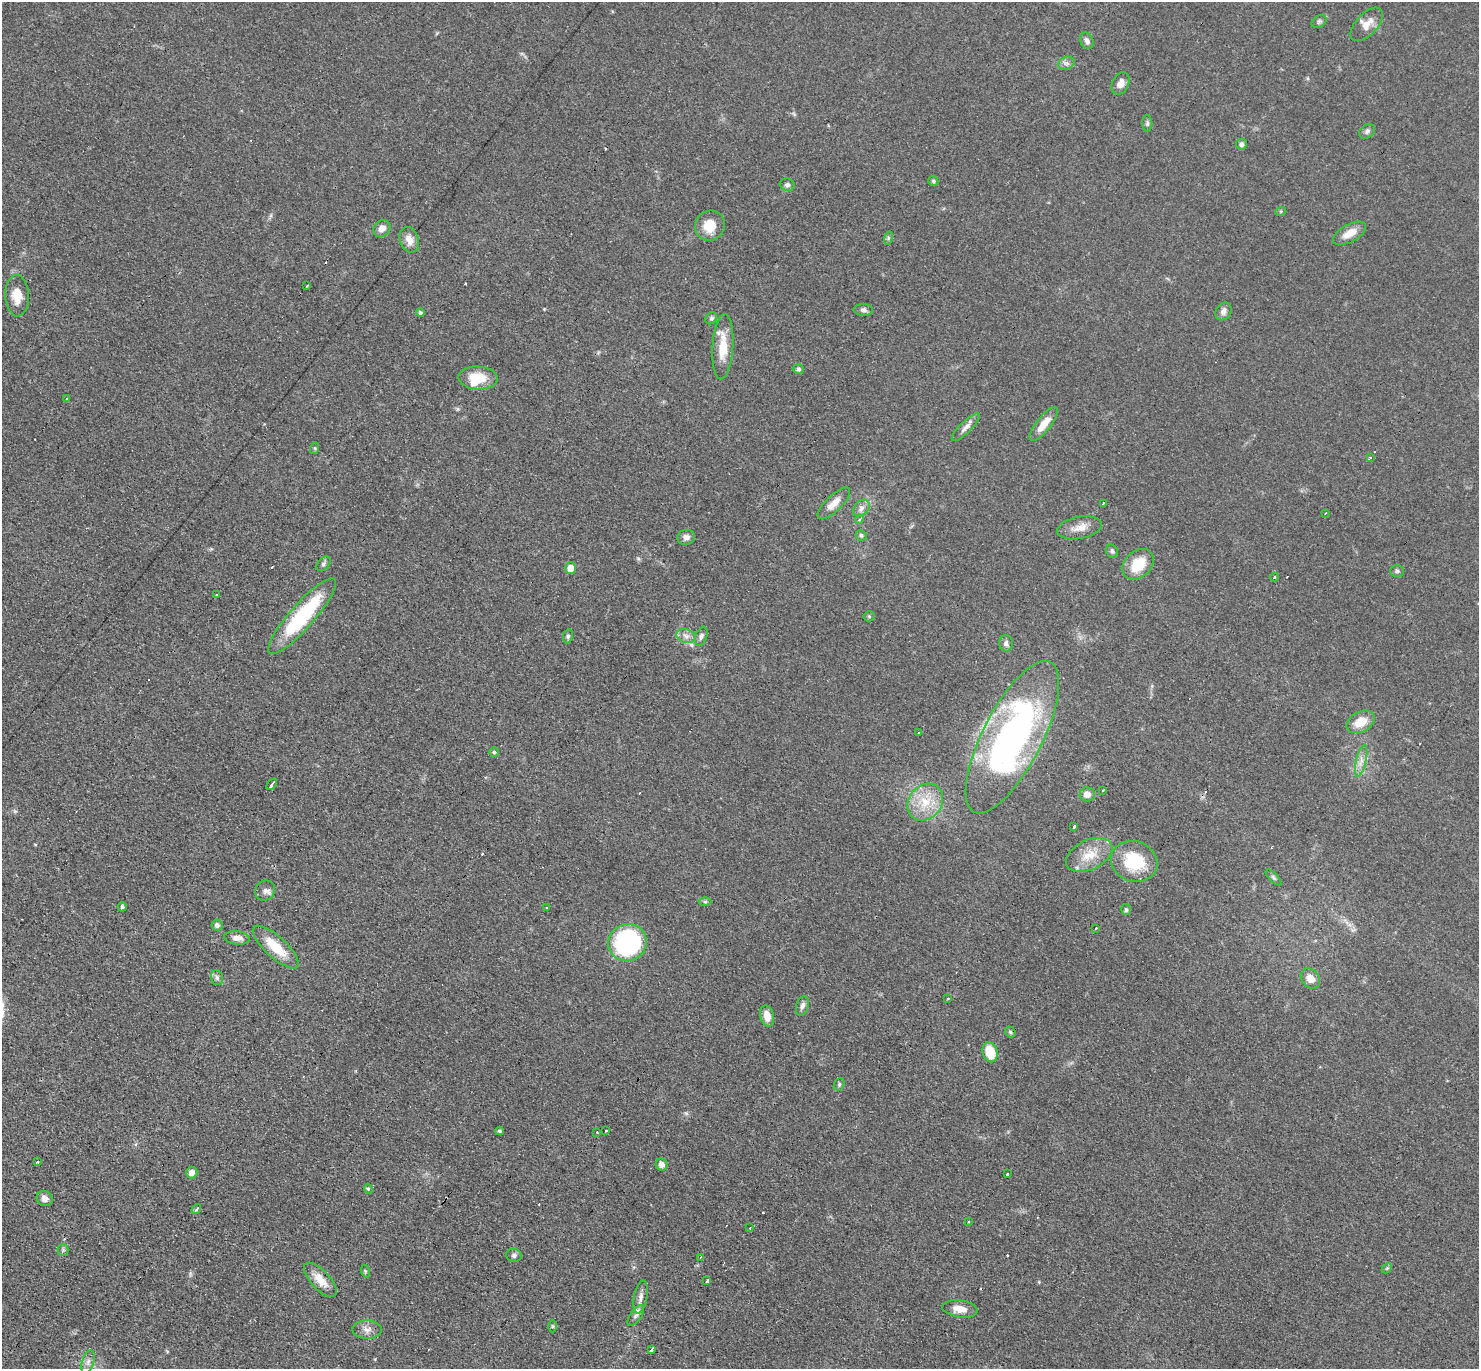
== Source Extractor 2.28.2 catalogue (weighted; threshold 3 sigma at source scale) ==
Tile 7 of 4 x 4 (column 3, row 2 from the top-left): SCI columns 3086-4562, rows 3032-4398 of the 6089 x 6079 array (HDU 1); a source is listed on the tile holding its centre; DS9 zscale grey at full resolution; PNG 1481 x 1371 px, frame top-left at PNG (2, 2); each listed source drawn as its Kron ellipse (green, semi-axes under 4 px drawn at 4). Shown black and unused: <1% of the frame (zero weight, under 3 of 4 exposures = <1% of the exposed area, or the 3 px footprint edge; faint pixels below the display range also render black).
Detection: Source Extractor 2.28.2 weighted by HDU 2 'WHT'; one run over the whole footprint, this tile lists its part. Background 0.0607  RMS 0.0056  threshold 0.0254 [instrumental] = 3 sigma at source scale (4.5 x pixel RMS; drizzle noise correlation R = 1.50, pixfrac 1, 0.05/0.05 arcsec/px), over >= 5 px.
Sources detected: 122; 13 cosmic-ray / hot-pixel residue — neither listed nor drawn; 1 inside a brighter listed object's ellipse — not listed separately; the other 108 listed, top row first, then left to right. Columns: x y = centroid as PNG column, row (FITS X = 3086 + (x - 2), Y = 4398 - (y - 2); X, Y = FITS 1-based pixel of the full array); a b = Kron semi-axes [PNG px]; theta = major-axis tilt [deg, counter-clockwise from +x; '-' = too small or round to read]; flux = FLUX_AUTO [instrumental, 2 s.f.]
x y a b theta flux
1319 21 8 5 30 1.2
1367 24 20 10 47 6.2
1087 41 8 6 -68 2
1066 63 8 6 20 1.9
1121 83 12 8 64 3.8
1147 123 8 5 -88 1.1
1367 131 8 6 38 1.6
1241 144 5 5 - 1.4
933 181 5 4 - 0.98
787 185 7 6 - 1.5
1281 211 5 3 - 0.61
710 226 15 14 - 11
382 228 9 7 40 3.7
1350 233 18 9 29 6.9
888 238 7 4 72 0.88
409 240 13 9 -70 4.9
307 286 3 2 - 0.85
17 296 21 11 -86 8.6
863 310 10 5 -4 1.7
1223 311 9 7 56 2.7
420 313 4 4 - 0.92
711 318 6 5 - 1.2
723 347 32 10 86 14
798 369 5 5 - 1.2
478 378 19 11 -4 14
66 399 3 3 - 0.69
1044 424 20 7 51 8
966 427 19 5 45 3.1
315 448 6 4 73 0.67
1370 458 3 3 - 0.91
834 503 21 8 44 6.1
1103 503 3 2 - 0.63
861 508 10 7 47 2.4
1325 513 3 2 - 0.44
859 519 5 4 - 0.94
1079 528 23 11 11 6.4
861 535 6 5 - 1.2
686 537 9 7 9 2.7
1112 551 7 5 -59 1.2
323 564 8 5 46 1.3
1138 564 17 13 43 15
571 568 5 5 - 6.8
1397 571 7 5 2 1.2
1274 577 4 4 - 1.3
216 595 3 2 - 0.72
302 616 49 12 49 49
869 616 5 5 - 0.75
568 636 7 5 80 1.3
686 636 10 6 -17 2.8
701 636 10 5 69 1.7
1006 643 8 7 - 2
1361 722 15 10 28 9.5
918 733 3 2 - 0.7
1012 737 84 29 63 210
494 752 5 5 - 0.88
1361 761 16 5 77 3.7
272 784 6 3 52 4.7
1103 790 3 2 - 0.84
1087 794 7 7 - 4
925 802 19 16 51 15
1074 826 3 3 - 7
1089 855 25 14 25 12
1134 861 23 20 -20 26
1273 877 10 4 -46 1.2
265 890 10 9 - 2.7
705 902 6 4 0 0.89
122 907 4 4 - 1
547 908 3 3 - 0.96
1126 910 5 5 - 1
217 925 5 5 - 2.1
1096 928 3 2 - 0.48
237 938 13 6 -6 3.5
627 943 19 18 - 100
276 947 29 10 -42 15
217 978 8 5 -74 1.5
1310 978 11 8 -50 5.1
948 999 3 3 - 1.2
802 1006 10 6 73 2.2
767 1016 11 6 -76 6.3
1010 1032 6 4 -50 1.1
990 1052 10 7 -73 14
839 1084 6 5 - 1
500 1131 4 3 - 0.95
605 1131 3 3 - 1.5
597 1132 3 2 - 0.74
37 1162 3 3 - 1.6
662 1164 6 5 - 3.8
192 1173 6 5 - 3.4
1007 1174 3 3 - 1.2
368 1189 5 4 - 0.83
45 1198 8 7 - 3.2
196 1209 5 3 - 1.6
968 1221 3 3 - 0.91
750 1228 3 3 - 0.54
63 1250 5 5 - 1.1
514 1255 8 6 -14 1.7
701 1257 3 2 - 0.49
1387 1268 6 4 45 0.73
365 1271 6 4 -72 0.81
320 1280 22 9 -47 8.3
707 1281 3 3 - 2.7
641 1297 17 6 80 3.5
960 1309 18 8 -8 6.1
636 1316 12 5 54 2.2
553 1326 6 4 -90 0.87
367 1329 15 9 -1 3.8
651 1349 4 3 - 3.2
88 1362 12 6 72 2.5